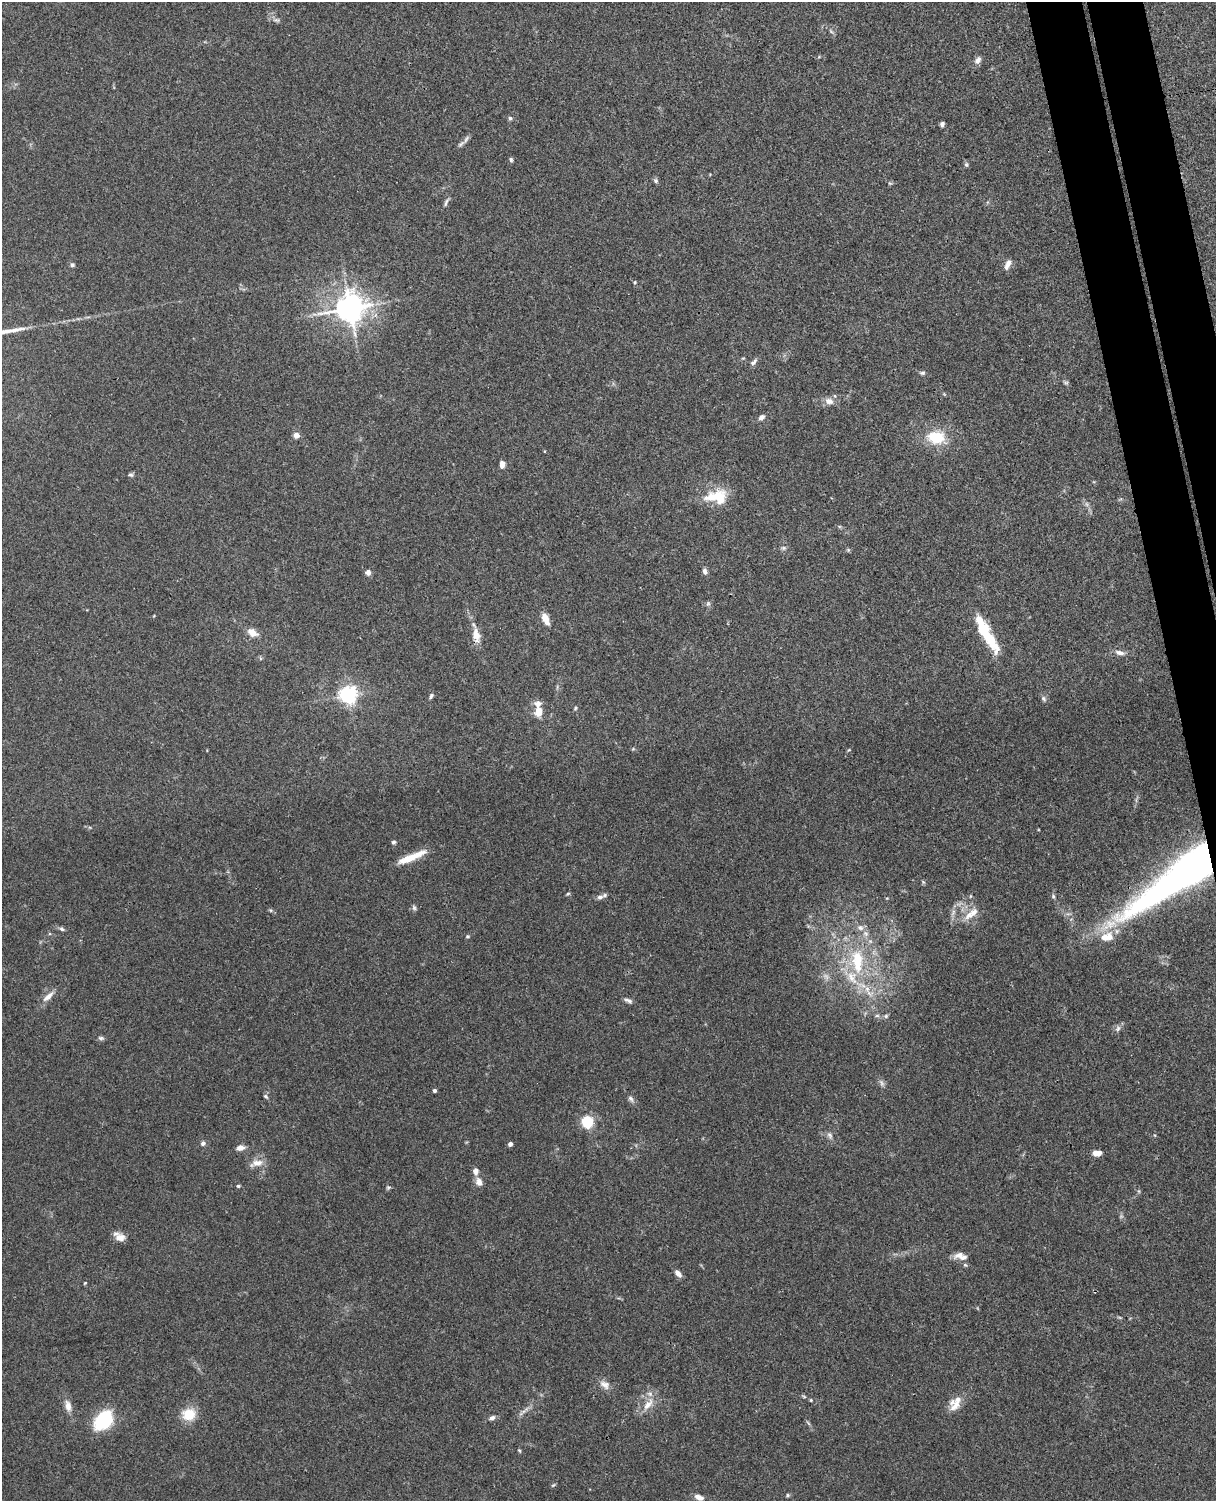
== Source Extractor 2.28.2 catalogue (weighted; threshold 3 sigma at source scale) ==
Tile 6 of 4 x 3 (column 2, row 2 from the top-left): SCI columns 1272-2485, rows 1649-3147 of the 4968 x 4908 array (HDU 1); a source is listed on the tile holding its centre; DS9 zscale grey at full resolution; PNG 1218 x 1503 px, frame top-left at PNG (2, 2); no overlay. Shown black and unused: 4% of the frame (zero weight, under 3 of 4 exposures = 5% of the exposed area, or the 3 px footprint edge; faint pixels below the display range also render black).
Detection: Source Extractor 2.28.2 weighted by HDU 2 'WHT'; one run over the whole footprint, this tile lists its part. Background 0.0381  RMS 0.0041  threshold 0.0187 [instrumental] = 3 sigma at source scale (4.5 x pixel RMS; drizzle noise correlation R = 1.50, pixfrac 1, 0.05/0.05 arcsec/px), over >= 5 px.
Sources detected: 102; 2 too faint to see at this stretch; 1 inside a brighter object's white glare — not listed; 12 inside a brighter listed object's ellipse — not listed separately; the other 87 listed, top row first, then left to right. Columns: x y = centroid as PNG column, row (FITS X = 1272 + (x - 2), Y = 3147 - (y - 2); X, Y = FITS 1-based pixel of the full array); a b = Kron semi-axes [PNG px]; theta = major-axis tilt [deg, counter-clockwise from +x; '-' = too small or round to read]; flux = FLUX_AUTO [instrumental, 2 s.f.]
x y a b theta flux
276 20 11 5 -17 1.2
978 60 10 7 54 2
510 118 6 5 - 0.76
942 124 5 4 - 1.1
466 139 11 5 64 1.4
511 160 6 4 -75 0.69
966 164 7 5 -88 0.74
656 181 7 6 - 0.89
446 202 13 4 66 1.1
1008 264 12 8 57 2.1
72 265 6 5 - 0.93
635 282 4 4 - 0.42
350 308 9 8 - 650
754 362 12 6 45 1.4
922 373 8 5 8 0.86
1066 383 7 4 0 0.64
829 401 13 9 -18 2.7
761 417 8 6 35 1.5
296 435 6 5 - 2.8
936 437 19 14 -5 14
502 464 8 5 -89 2.4
131 475 7 5 -15 0.78
716 497 29 17 2 14
783 548 6 5 - 0.86
848 550 6 4 46 0.55
705 571 8 6 -66 1.4
368 572 6 6 - 1.6
708 603 7 6 - 0.85
545 619 14 7 -66 4.4
252 632 14 9 -31 3.7
476 635 20 8 -78 5.7
989 638 37 11 -54 16
1120 653 13 6 -14 2.1
348 695 6 6 - 170
431 696 7 5 73 0.87
1043 699 7 6 - 1
575 708 6 4 62 0.53
539 712 10 8 87 5.1
393 842 6 5 - 0.73
411 857 36 7 23 8.3
1183 875 103 23 34 260
923 882 5 5 - 0.55
568 894 6 4 20 0.52
1053 896 6 5 - 0.75
600 897 11 6 11 1.6
414 908 7 5 -74 0.88
970 915 19 9 35 5.1
62 929 7 5 -28 0.93
468 936 6 5 - 0.55
1107 937 21 12 15 8
857 961 38 16 -85 24
48 996 19 7 42 3.3
628 1000 11 5 -22 1.3
877 1016 6 4 1 0.75
886 1016 6 5 - 0.82
1118 1028 9 7 59 1.4
101 1038 7 5 -14 0.96
434 1090 3 3 - 1.2
266 1096 7 5 -48 0.79
631 1099 10 6 -51 1.3
587 1122 5 5 - 56
830 1135 10 6 -46 1.4
203 1143 6 6 - 1.1
510 1144 4 4 - 1.7
240 1148 9 6 11 2.3
1097 1153 10 6 1 3.2
257 1163 18 9 16 3.9
479 1182 11 8 -72 2.5
238 1186 5 4 - 0.55
388 1187 6 4 1 0.6
120 1238 14 10 -12 3.3
963 1257 19 8 3 2.5
678 1273 8 5 -45 2.2
85 1283 4 3 - 0.35
604 1385 15 9 -37 2.9
811 1400 4 4 - 0.42
648 1404 21 9 53 5.4
68 1406 13 7 -76 3.3
955 1406 19 10 49 4.3
189 1414 14 12 10 9.2
492 1418 9 5 25 1.3
103 1420 21 13 50 27
808 1423 8 3 -45 0.62
519 1450 5 3 - 0.5
553 1485 7 3 36 0.49
788 1495 5 5 - 0.61
699 1497 10 6 -22 2.7
Overlapping masked pixels (flux is a lower limit): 2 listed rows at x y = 476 635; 1183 875